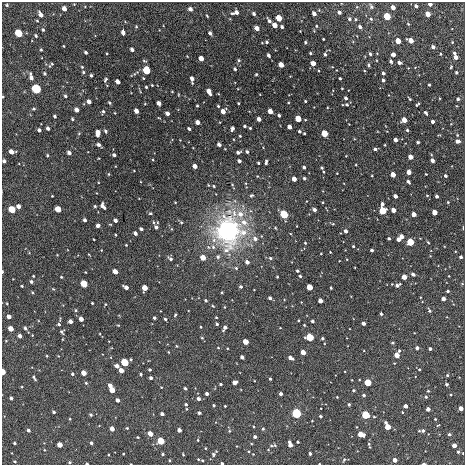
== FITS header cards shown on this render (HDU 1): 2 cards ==
NAXIS1  =                  463 / length of data axis 1
NAXIS2  =                  463 / length of data axis 2

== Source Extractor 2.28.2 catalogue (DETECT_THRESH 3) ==
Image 463 x 463 px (HDU 1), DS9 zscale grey, 1 PNG px = 1 image px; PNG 467 x 467 px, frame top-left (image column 1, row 463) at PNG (2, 2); no overlay
Background -2.16e-04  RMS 0.0018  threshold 0.00554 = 3 sigma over >= 5 px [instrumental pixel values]
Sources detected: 408; all 408 listed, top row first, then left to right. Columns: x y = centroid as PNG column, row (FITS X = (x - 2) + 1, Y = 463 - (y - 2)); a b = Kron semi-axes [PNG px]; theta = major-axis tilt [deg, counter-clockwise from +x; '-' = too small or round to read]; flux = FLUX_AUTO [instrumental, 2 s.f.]
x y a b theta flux
430 4 4 3 - 0.62
7 5 4 4 - 0.15
371 6 7 5 -64 0.3
416 6 4 3 - 0.37
393 7 4 3 - 1.1
64 8 4 4 - 0.75
190 9 4 3 - 0.54
237 12 4 4 - 0.53
339 12 4 3 - 0.43
232 13 4 3 - 0.15
41 14 6 3 -59 0.62
254 14 3 3 - 0.31
314 14 4 3 - 0.7
428 14 4 4 - 1.8
207 16 3 2 - 0.11
387 16 4 4 - 9.4
279 18 4 4 - 3.9
349 19 5 5 - 0.24
356 19 4 3 - 0.15
371 19 4 4 - 0.19
37 21 3 3 - 0.11
269 21 5 3 - 0.38
408 24 3 2 - 0.12
275 25 4 4 - 1.6
316 26 4 3 - 0.12
136 27 4 3 - 0.12
282 27 3 3 - 0.29
360 27 4 3 - 0.35
257 28 4 4 - 0.95
43 30 4 3 - 0.15
300 31 2 2 - 0.066
19 33 5 4 - 7.6
123 33 5 3 - 0.63
210 33 4 3 - 0.38
36 36 4 3 - 0.15
323 39 3 2 - 0.11
411 40 4 4 - 1.7
398 41 4 4 - 3
267 42 4 3 - 0.21
305 42 3 3 - 0.16
452 42 4 4 - 0.13
262 43 3 2 - 0.073
64 46 3 2 - 0.083
433 47 4 3 - 0.52
132 49 4 3 - 0.45
41 50 3 2 - 0.11
86 52 4 3 - 0.23
310 53 3 3 - 0.16
454 53 4 3 - 0.22
325 54 4 3 - 0.26
370 54 3 3 - 0.24
440 54 3 3 - 0.12
268 55 4 3 - 0.34
393 55 4 4 - 0.72
456 57 4 4 - 0.94
201 58 4 4 - 1.2
239 60 5 4 - 0.18
391 61 4 3 - 0.23
399 62 4 3 - 0.54
313 63 4 4 - 1.4
51 65 8 3 44 0.18
281 65 4 3 - 2
369 65 5 3 - 0.15
82 67 3 3 - 0.11
451 67 4 3 - 0.14
235 69 3 3 - 0.22
146 70 5 4 - 7.8
83 72 4 4 - 0.19
456 72 3 3 - 0.21
44 73 4 3 - 0.17
383 73 3 3 - 0.32
256 74 3 2 - 0.13
91 75 3 3 - 0.19
31 77 8 4 -77 0.57
340 78 3 2 - 0.16
192 79 6 3 -85 0.69
105 80 4 3 - 0.19
383 80 3 3 - 0.31
118 82 4 3 - 0.8
152 85 3 2 - 0.11
429 85 3 3 - 0.16
146 87 3 3 - 0.15
36 89 6 5 - 10
238 89 3 2 - 0.076
342 89 3 2 - 0.097
209 91 6 3 -61 1.2
172 92 3 2 - 0.089
65 96 4 3 - 0.21
3 97 3 2 - 0.1
346 98 3 3 - 0.34
410 99 4 2 - 0.13
458 99 3 3 - 0.26
305 101 3 3 - 0.13
89 102 4 3 - 0.7
109 103 4 3 - 0.16
159 103 4 3 - 0.77
238 103 3 2 - 0.11
288 103 3 2 - 0.086
145 104 4 2 - 0.077
347 104 3 3 - 0.14
417 105 4 3 - 0.19
197 106 3 3 - 0.15
218 106 3 3 - 0.15
34 109 5 4 - 0.15
77 110 4 4 - 0.74
103 111 6 4 73 0.2
136 111 4 3 - 1
223 111 4 4 - 1.1
270 111 4 4 - 1.9
115 113 4 2 - 0.079
167 113 4 3 - 0.6
426 113 4 3 - 0.23
279 115 3 3 - 0.26
55 116 3 3 - 0.23
159 118 4 2 - 0.084
72 119 3 3 - 0.15
259 119 4 3 - 0.75
298 119 4 4 - 4.2
404 120 4 4 - 2.2
198 122 4 4 - 0.9
433 122 3 3 - 0.44
245 126 3 3 - 0.21
289 127 4 3 - 1.2
48 128 4 3 - 0.35
232 128 4 3 - 0.44
250 128 3 3 - 0.14
189 129 3 3 - 0.24
39 130 4 3 - 0.32
407 130 3 3 - 0.19
106 131 4 3 - 0.19
299 131 3 3 - 0.19
79 133 5 3 - 0.1
98 133 6 4 89 1.2
304 133 3 2 - 0.15
324 133 4 4 - 6.7
457 135 4 3 - 0.11
240 136 3 2 - 0.12
395 140 4 3 - 0.76
457 141 4 3 - 0.63
418 142 3 3 - 0.22
219 144 4 3 - 0.51
98 145 4 3 - 0.38
385 145 2 2 - 0.076
375 149 3 3 - 0.27
11 152 5 4 - 0.89
238 152 4 3 - 0.34
247 152 4 3 - 0.27
69 153 4 3 - 0.5
47 155 3 3 - 0.14
114 155 4 3 - 0.33
411 157 4 4 - 1.4
153 160 3 2 - 0.091
432 160 4 3 - 0.65
4 161 4 3 - 0.31
239 161 4 3 - 0.43
266 162 5 3 - 0.3
258 163 3 2 - 0.15
356 165 3 2 - 0.087
195 166 4 3 - 1
304 167 3 3 - 0.32
322 168 5 4 - 0.25
409 172 4 3 - 1.2
337 173 3 2 - 0.077
109 174 3 3 - 0.12
426 174 2 2 - 0.084
393 175 4 3 - 2.1
372 176 3 2 - 0.09
445 176 3 3 - 0.31
304 178 3 3 - 0.27
294 179 4 3 - 1.4
408 182 4 3 - 0.31
214 186 4 3 - 0.13
52 196 2 2 - 0.089
251 196 4 4 - 0.18
395 196 4 3 - 0.8
427 196 4 3 - 0.12
437 196 3 3 - 0.37
175 202 3 2 - 0.083
323 202 3 2 - 0.096
448 202 3 3 - 0.099
382 204 4 3 - 0.48
18 206 4 3 - 0.72
95 206 3 3 - 0.16
103 206 6 4 -60 0.61
12 209 4 4 - 4.9
58 209 4 4 - 3.1
314 210 4 3 - 0.5
393 210 4 3 - 1.2
383 211 5 4 - 4.6
434 212 4 4 - 2
150 213 5 3 - 0.15
240 214 9 9 - 1.3
284 214 6 5 - 5.2
414 214 4 4 - 1.1
85 220 3 3 - 0.33
115 220 4 3 - 0.44
153 222 5 3 - 0.13
157 222 4 2 - 0.094
181 222 4 3 - 0.16
244 222 8 7 - 1
333 224 4 3 - 0.13
98 226 4 3 - 0.4
297 226 2 2 - 0.065
156 227 4 3 - 0.37
275 228 3 3 - 0.11
463 228 4 2 - 0.083
141 229 4 3 - 0.32
171 229 4 3 - 0.093
228 231 28 26 -78 22
346 231 3 3 - 0.54
135 233 4 3 - 0.45
115 235 3 2 - 0.12
402 236 4 4 - 1.4
389 238 3 3 - 0.21
255 239 6 5 - 0.59
398 239 4 3 - 0.74
94 240 2 2 - 0.083
410 242 5 4 - 4.9
428 242 4 2 - 0.11
305 243 3 3 - 0.13
126 245 3 2 - 0.098
353 246 3 3 - 0.18
372 250 3 3 - 0.28
321 253 2 2 - 0.096
57 255 2 2 - 0.074
89 255 3 2 - 0.085
430 256 2 2 - 0.063
218 257 6 5 - 0.27
461 257 3 3 - 0.32
203 258 4 4 - 3.3
270 258 4 4 - 0.21
170 259 6 4 -34 0.33
247 262 4 3 - 0.62
236 268 5 5 - 0.19
297 271 3 3 - 0.24
2 272 3 2 - 0.15
115 272 4 4 - 1.4
413 274 4 3 - 0.49
33 276 3 2 - 0.12
300 276 3 3 - 0.19
449 276 3 2 - 0.072
61 277 3 3 - 0.12
277 277 3 2 - 0.13
404 277 4 3 - 2.2
31 282 3 3 - 0.28
84 284 5 4 - 3.9
392 284 2 2 - 0.067
462 284 5 3 - 0.1
397 285 5 3 - 0.52
22 286 3 3 - 0.12
126 287 5 3 - 0.71
241 287 3 3 - 0.29
310 287 4 4 - 4.2
145 288 4 4 - 2.2
331 288 3 3 - 0.16
53 289 5 3 - 0.12
448 291 3 3 - 0.21
32 292 4 3 - 0.11
222 292 2 2 - 0.11
270 298 3 3 - 0.37
443 299 4 3 - 0.8
206 301 3 3 - 0.22
320 301 4 4 - 1.4
7 303 3 3 - 0.091
92 303 3 3 - 0.13
105 304 4 3 - 0.1
213 306 4 3 - 0.13
225 307 3 2 - 0.087
76 310 4 3 - 0.14
429 311 6 4 -52 0.25
381 314 4 3 - 0.17
175 315 4 3 - 0.16
9 317 4 3 - 0.8
216 317 3 2 - 0.11
154 318 3 3 - 0.26
81 319 4 3 - 0.95
165 319 3 3 - 0.21
298 320 3 2 - 0.12
70 321 4 3 - 0.75
312 321 3 3 - 0.25
363 323 3 3 - 0.54
59 324 4 3 - 0.19
217 324 3 3 - 0.25
304 325 3 2 - 0.094
201 327 3 2 - 0.11
25 328 4 4 - 0.3
225 328 5 3 - 0.58
11 329 4 4 - 1.6
62 332 4 4 - 0.23
20 336 4 3 - 0.51
309 337 5 5 - 4.4
202 338 4 3 - 0.12
322 338 3 3 - 0.24
246 342 4 4 - 2.9
392 343 4 3 - 0.17
177 346 4 3 - 0.11
218 348 4 2 - 0.091
417 348 3 3 - 0.41
430 349 3 3 - 0.38
399 351 4 3 - 0.18
168 352 3 2 - 0.082
303 352 4 4 - 2.4
397 355 4 4 - 2.2
47 356 3 2 - 0.11
242 357 4 3 - 0.48
290 358 5 3 - 0.75
124 362 5 5 - 4.3
117 366 4 3 - 0.71
419 369 3 3 - 0.11
121 370 4 4 - 1.3
149 370 3 3 - 0.18
3 372 4 3 - 2.2
84 373 4 4 - 1.7
72 374 3 3 - 0.23
141 374 3 3 - 0.17
447 375 4 4 - 0.2
34 378 6 3 -59 0.23
151 378 3 3 - 0.35
270 379 3 3 - 0.19
352 380 2 2 - 0.07
234 382 4 4 - 1.1
86 383 4 3 - 0.14
368 383 4 4 - 7.3
221 384 3 3 - 0.22
447 384 3 3 - 0.27
110 386 4 3 - 0.74
161 387 3 2 - 0.074
185 388 3 3 - 0.23
112 390 4 4 - 3.1
353 390 3 3 - 0.2
428 391 3 3 - 0.16
207 394 3 3 - 0.42
281 394 3 3 - 0.48
364 395 3 3 - 0.24
451 395 4 3 - 0.11
337 397 3 2 - 0.077
426 397 4 4 - 0.21
11 398 3 3 - 0.25
199 399 3 3 - 0.49
117 400 4 3 - 0.61
186 404 3 3 - 0.23
349 404 3 3 - 0.19
214 405 3 3 - 0.19
225 406 3 3 - 0.13
405 406 4 3 - 0.89
461 408 4 4 - 1.7
186 409 3 2 - 0.099
428 409 3 3 - 0.79
54 412 3 3 - 0.26
199 413 3 3 - 0.26
296 413 6 5 - 3.8
162 414 3 3 - 0.5
91 415 3 3 - 0.21
365 415 5 5 - 3.7
320 416 3 3 - 0.22
374 417 3 3 - 0.11
70 419 3 2 - 0.099
435 419 3 3 - 0.11
312 421 2 2 - 0.079
438 425 5 3 - 0.1
357 427 3 2 - 0.078
387 427 5 4 - 3.6
127 428 4 3 - 0.1
112 429 4 3 - 1.3
263 429 4 3 - 0.18
28 430 3 3 - 0.36
179 430 4 3 - 0.66
229 431 4 4 - 0.15
423 431 5 5 - 0.39
150 434 4 4 - 1.6
361 434 4 4 - 3.3
449 434 4 4 - 0.29
138 437 3 2 - 0.13
255 437 3 3 - 0.35
198 440 3 3 - 0.099
161 441 5 4 - 5
298 442 3 3 - 0.16
15 443 3 3 - 0.2
91 443 3 3 - 0.3
290 444 6 3 -75 1.2
60 445 4 4 - 1.6
369 445 6 2 -73 0.19
454 445 4 3 - 1.2
271 446 7 5 -10 0.25
205 448 3 2 - 0.089
44 450 4 3 - 0.097
249 451 3 3 - 0.11
458 452 4 3 - 0.23
310 453 3 3 - 0.24
463 453 3 2 - 0.097
123 454 2 2 - 0.099
163 454 3 3 - 0.19
213 454 6 5 - 0.25
253 454 2 2 - 0.071
108 455 2 2 - 0.1
183 455 3 2 - 0.097
198 459 3 2 - 0.089
170 460 3 2 - 0.13
202 460 3 3 - 0.15
344 460 6 4 62 0.19
395 460 4 3 - 1.2
15 461 4 3 - 0.13
70 462 3 3 - 0.15
222 463 3 3 - 0.18
87 464 3 2 - 0.19
131 464 2 2 - 0.076
319 464 2 2 - 0.087
424 464 4 2 - 0.24
At the frame edge (FLAGS 8, measured only in part): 11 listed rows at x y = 430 4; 3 97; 4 161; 2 272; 3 372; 463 453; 222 463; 87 464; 131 464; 319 464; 424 464